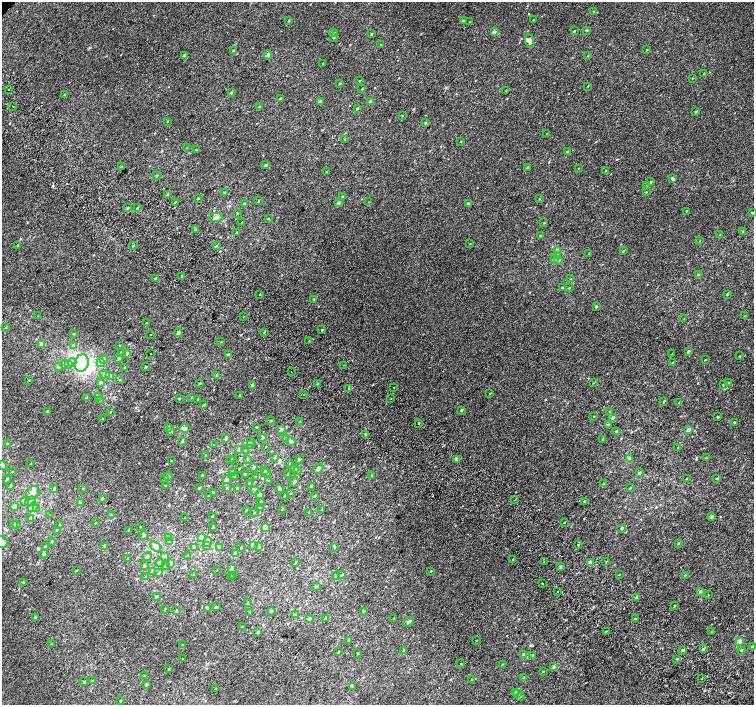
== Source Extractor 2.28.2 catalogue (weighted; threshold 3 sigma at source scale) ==
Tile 6 of 4 x 4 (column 2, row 2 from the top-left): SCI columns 1538-3040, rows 3081-4486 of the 6074 x 6092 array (HDU 1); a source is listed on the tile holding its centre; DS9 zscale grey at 2 x 2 block average (1 PNG px = mean of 2 x 2 image px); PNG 756 x 707 px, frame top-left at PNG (2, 2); each listed source drawn as its Kron ellipse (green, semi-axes under 4 px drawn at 4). Shown black and unused: <1% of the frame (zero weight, under 2 of 3 exposures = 2% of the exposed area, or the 3 px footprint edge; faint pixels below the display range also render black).
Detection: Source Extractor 2.28.2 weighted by HDU 2 'WHT'; one run over the whole footprint, this tile lists its part. Background 0.00266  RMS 0.007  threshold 0.0315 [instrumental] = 3 sigma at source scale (4.5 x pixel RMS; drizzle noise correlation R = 1.50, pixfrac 1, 0.0396/0.0396 arcsec/px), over >= 5 px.
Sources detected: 421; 3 inside a brighter object's white glare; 5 cosmic-ray / hot-pixel residue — neither listed nor drawn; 11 inside a brighter listed object's ellipse — not listed separately; the other 402 listed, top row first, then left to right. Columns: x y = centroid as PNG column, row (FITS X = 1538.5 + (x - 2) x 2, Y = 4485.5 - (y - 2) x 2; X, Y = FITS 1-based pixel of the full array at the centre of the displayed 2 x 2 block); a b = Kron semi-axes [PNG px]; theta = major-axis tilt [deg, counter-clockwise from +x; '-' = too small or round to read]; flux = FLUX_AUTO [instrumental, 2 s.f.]
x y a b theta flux
593 11 2 2 - 0.85
533 20 2 2 - 0.56
289 21 3 2 - 1.1
463 21 2 2 - 5.1
470 22 3 2 - 0.65
587 30 2 2 - 3
574 31 2 2 - 1.4
494 32 4 3 - 2.8
333 33 4 3 - 1.9
372 34 3 2 - 0.93
334 37 3 2 - 2.2
530 41 7 4 -72 4.4
381 45 2 2 - 1.5
233 50 3 2 - 0.94
647 50 2 2 - 0.81
184 55 3 2 - 2.8
268 55 4 4 - 2.5
588 56 2 2 - 0.76
323 63 2 2 - 0.73
704 73 2 2 - 0.96
692 78 2 2 - 0.64
360 81 3 2 - 0.67
340 83 2 2 - 1.3
588 86 2 2 - 0.69
362 89 2 2 - 0.74
9 90 2 2 - 3.9
506 90 2 2 - 0.66
231 93 2 2 - 2.5
64 95 3 2 - 0.88
280 98 3 2 - 1.8
320 102 2 2 - 7.7
371 102 2 2 - 9.4
13 106 2 2 - 0.72
259 106 3 2 - 0.86
357 108 3 2 - 1.6
696 111 3 3 - 1.9
402 116 2 2 - 0.67
168 121 3 2 - 0.79
425 123 3 2 - 1.4
547 134 2 2 - 0.62
345 139 3 3 - 1.3
461 141 2 2 - 0.76
187 148 3 2 - 1.1
196 150 2 2 - 0.69
567 152 2 2 - 1.9
265 165 3 2 - 1.5
122 166 2 2 - 2.1
528 167 2 2 - 2.4
578 168 2 2 - 0.56
606 170 2 2 - 0.64
327 172 2 2 - 0.77
157 176 3 2 - 1.1
673 179 3 2 - 3.7
651 182 2 2 - 1.8
647 186 4 3 - 1.7
225 192 2 2 - 2.6
646 192 2 2 - 1
167 195 3 2 - 1.5
342 196 3 2 - 1
198 198 2 2 - 0.83
539 199 2 2 - 0.79
258 201 2 2 - 0.87
175 202 2 2 - 1
369 202 2 2 - 0.99
245 203 3 2 - 1.8
339 203 4 3 - 1.9
469 203 3 2 - 4
137 207 3 2 - 1.2
128 208 2 2 - 3.3
687 211 2 2 - 0.91
237 213 3 2 - 0.97
752 213 2 2 - 2
216 218 6 4 4 6.4
268 218 2 2 - 0.87
242 222 2 2 - 0.57
544 223 2 2 - 1
196 229 3 2 - 0.89
237 232 2 2 - 1.9
742 232 2 2 - 1.2
720 235 3 2 - 1.1
540 236 2 2 - 1.2
700 241 2 2 - 0.58
470 244 2 2 - 1.1
18 245 2 2 - 0.61
133 246 3 2 - 1.1
216 246 3 2 - 1.2
558 250 3 3 - 3.9
623 251 3 2 - 1.3
589 254 2 2 - 0.66
558 255 4 3 - 6.1
555 259 3 3 - 5.7
559 260 3 3 - 1.3
698 274 2 2 - 0.76
182 276 2 2 - 7
156 279 2 2 - 4.5
571 279 3 2 - 1.1
562 288 3 2 - 1.4
569 288 3 2 - 0.93
260 294 2 2 - 0.85
727 294 2 2 - 1.7
313 299 3 2 - 1
596 306 2 2 - 2.6
38 316 2 2 - 0.54
745 316 2 2 - 0.73
244 317 2 2 - 0.78
684 319 3 2 - 0.78
146 323 2 2 - 0.65
6 327 3 2 - 0.76
322 330 2 2 - 7.4
264 332 3 2 - 1
178 333 4 2 - 4
74 334 3 2 - 0.85
151 334 2 2 - 0.54
309 341 2 2 - 0.82
221 342 2 2 - 0.76
42 344 2 2 - 20
73 345 3 3 - 2.5
119 345 3 2 - 0.67
688 351 3 3 - 2.4
121 352 3 2 - 1.3
127 353 3 2 - 2.5
150 354 2 2 - 0.46
672 354 3 2 - 0.55
228 355 3 2 - 2.6
740 356 2 2 - 1.1
119 358 3 2 - 2.2
104 360 4 3 - 1.5
705 360 2 2 - 0.91
72 362 4 3 - 3.5
100 362 3 3 - 4.3
82 363 9 7 72 71
672 363 2 2 - 2.4
64 364 4 3 - 2.8
68 364 4 3 - 7.6
344 365 2 2 - 2.1
58 367 3 3 - 3.4
125 367 3 2 - 1.2
146 367 2 2 - 1.4
291 372 2 2 - 0.73
105 374 5 4 - 3.6
217 375 3 2 - 4.3
109 376 2 2 - 18
29 380 2 2 - 0.73
120 380 3 2 - 1.1
100 382 3 3 - 3
593 383 2 2 - 0.58
729 383 2 2 - 2.1
200 384 4 2 - 1.3
317 384 2 2 - 0.7
724 384 2 2 - 1.7
252 385 2 2 - 4
394 387 2 2 - 2.5
348 388 2 2 - 1.1
490 393 2 2 - 0.56
303 395 2 2 - 2
98 396 3 2 - 1.1
239 396 3 2 - 0.85
192 397 2 2 - 0.95
87 398 2 2 - 3.7
179 398 2 2 - 1.1
391 398 2 2 - 0.73
100 400 3 2 - 1.8
198 400 2 2 - 0.71
664 401 2 2 - 1.3
679 402 2 2 - 0.62
204 405 3 2 - 1.2
461 410 2 2 - 2
610 411 3 2 - 0.65
48 412 2 2 - 4.4
111 412 2 2 - 0.71
594 416 2 2 - 0.62
718 417 2 2 - 1.9
612 418 3 3 - 2.1
102 419 3 2 - 1.3
271 420 4 2 - 1.3
300 421 2 2 - 0.62
734 422 2 2 - 1.9
418 423 2 2 - 17
608 425 3 3 - 2.7
256 427 3 2 - 0.98
168 428 3 3 - 2.5
185 428 6 4 10 3.8
281 429 3 2 - 4
689 430 2 2 - 9
171 431 2 2 - 4.2
616 431 3 2 - 2
366 434 2 2 - 3.8
262 437 3 2 - 1.1
226 438 2 2 - 5.5
285 438 3 2 - 0.81
602 439 2 2 - 0.75
182 441 4 2 - 1.6
250 441 3 2 - 0.95
291 442 5 3 - 2.7
7 444 3 2 - 1.8
214 444 2 2 - 0.49
251 444 3 2 - 1.2
266 447 2 2 - 0.68
678 448 3 2 - 0.92
238 450 3 2 - 0.92
246 451 3 3 - 1.5
206 455 2 2 - 1
706 457 2 2 - 0.82
275 458 2 2 - 0.84
629 458 3 2 - 3.9
231 459 3 2 - 1.4
234 459 2 2 - 1.2
248 459 3 2 - 0.99
457 459 2 2 - 13
299 460 2 2 - 3.9
171 461 2 2 - 1
30 464 2 2 - 0.59
289 464 3 2 - 0.7
3 466 4 4 - 2.8
253 467 3 3 - 1.8
239 469 3 2 - 0.65
294 469 4 2 - 1.6
318 469 5 4 - 7.4
297 470 3 3 - 1.3
12 471 3 2 - 0.68
265 471 3 2 - 1.7
232 472 3 3 - 2.2
267 473 3 2 - 1.5
639 473 3 2 - 3.4
245 474 2 2 - 2.3
288 474 3 2 - 1.3
202 475 3 2 - 1.6
372 476 3 2 - 1.1
168 477 4 3 - 2.1
235 477 3 3 - 1.8
255 477 2 2 - 0.9
717 478 3 2 - 0.91
7 479 3 2 - 2.5
164 479 3 3 - 1.3
226 479 3 2 - 4.2
687 479 2 2 - 0.56
268 481 3 2 - 0.77
294 482 5 2 - 2
604 483 3 2 - 0.91
250 484 4 3 - 3.4
11 485 3 2 - 0.66
165 485 3 2 - 1.2
311 487 2 2 - 2.6
83 488 3 2 - 0.82
199 488 2 2 - 1.4
227 488 4 3 - 1.7
238 488 2 2 - 5
630 488 3 2 - 0.94
54 489 3 2 - 1.1
280 489 4 3 - 1.8
255 490 4 4 - 2.2
213 492 3 3 - 2
33 493 7 6 - 8
291 493 2 2 - 0.59
259 495 2 2 - 6.9
208 496 2 2 - 0.96
284 496 2 2 - 0.87
315 496 2 2 - 1.3
103 498 3 2 - 1.2
515 500 2 2 - 0.7
30 501 6 3 36 4.2
585 501 2 2 - 2.5
24 502 4 3 - 2.8
261 502 3 2 - 1.5
80 503 3 2 - 1.3
14 506 4 3 - 3.6
33 507 5 4 - 3.4
260 507 3 3 - 2.6
37 508 4 3 - 1.7
282 509 2 2 - 0.88
246 510 2 2 - 0.67
322 510 3 2 - 1
254 512 2 2 - 0.62
309 512 2 2 - 0.56
50 515 2 2 - 0.82
111 515 3 2 - 0.89
212 516 2 2 - 1.3
711 517 2 2 - 5.1
185 518 2 2 - 0.7
31 519 2 2 - 5.8
564 522 2 2 - 1
95 523 2 2 - 0.69
13 524 3 2 - 1.4
16 524 3 2 - 1.2
59 524 2 2 - 0.8
140 527 3 2 - 0.56
265 527 2 2 - 16
213 528 3 2 - 2.7
622 528 3 2 - 2.2
56 530 2 2 - 0.77
128 530 2 2 - 0.73
144 535 4 3 - 2.1
168 538 4 3 - 1.6
202 538 3 3 - 6.6
2 542 6 6 - 5.2
52 542 4 3 - 1.4
170 542 4 3 - 8.6
208 542 5 3 - 3.3
678 543 2 2 - 1.3
207 545 2 2 - 22
253 545 2 2 - 16
578 545 3 2 - 0.95
45 546 3 3 - 1.3
105 546 4 3 - 2.6
156 546 6 4 -38 7
194 547 3 3 - 3.6
219 547 3 3 - 1.7
259 547 3 3 - 3.3
335 547 3 2 - 0.81
241 548 2 2 - 0.73
44 554 4 3 - 1.7
235 554 3 3 - 14
164 556 3 3 - 3.1
187 556 4 2 - 1
147 557 4 3 - 3.4
128 558 3 2 - 1.2
512 560 2 2 - 2.8
544 561 2 2 - 2.1
295 562 2 2 - 0.88
590 562 3 3 - 2.7
606 562 2 2 - 0.79
160 563 4 3 - 3.4
170 563 2 2 - 8.5
144 566 3 3 - 2.1
166 566 3 3 - 1.5
560 567 4 2 - 1.7
232 569 4 3 - 2.1
217 570 2 2 - 0.54
76 571 2 2 - 1
431 571 2 2 - 1
153 572 2 2 - 5.1
159 573 3 2 - 1.3
619 574 2 2 - 0.7
194 575 3 2 - 1.9
234 575 3 2 - 0.83
342 575 3 2 - 1.4
685 575 2 2 - 0.78
146 577 3 2 - 1.4
231 577 3 2 - 1.1
337 577 2 2 - 13
24 582 3 3 - 1.5
542 583 2 2 - 12
317 587 2 2 - 1.5
558 591 2 2 - 2.5
700 591 2 2 - 4
708 595 2 2 - 0.55
156 596 3 2 - 1.5
636 598 3 2 - 3.2
247 603 3 2 - 1.1
674 606 3 2 - 0.8
216 607 3 3 - 1.9
207 608 4 2 - 1.3
165 610 2 2 - 0.74
176 611 4 2 - 1.2
271 611 3 2 - 1.8
363 611 3 2 - 0.71
250 612 4 3 - 2.1
295 614 3 2 - 1.1
35 617 3 2 - 1.7
325 618 3 2 - 1.3
393 618 2 2 - 0.56
310 619 3 2 - 3
635 619 2 2 - 1.2
408 622 6 3 46 3.1
242 627 2 2 - 0.76
606 631 2 2 - 0.94
258 632 3 2 - 2.2
711 632 2 2 - 0.55
349 640 3 2 - 0.86
476 640 2 2 - 0.63
740 641 2 2 - 15
51 644 3 2 - 0.61
182 645 2 2 - 0.57
752 647 2 2 - 3.1
703 649 3 2 - 1.9
403 650 2 2 - 0.73
683 650 4 3 - 2.2
741 650 3 2 - 1.6
338 652 2 2 - 1.6
358 653 2 2 - 0.79
524 655 4 3 - 3.5
533 655 4 3 - 1.8
183 659 2 2 - 0.77
677 659 2 2 - 2.7
460 664 2 2 - 0.58
502 665 3 2 - 0.63
553 667 3 3 - 1.8
169 669 2 2 - 0.71
543 671 2 2 - 0.74
144 676 3 2 - 1.1
523 678 2 2 - 1.3
702 679 2 2 - 1.3
92 680 3 2 - 1.2
472 680 3 2 - 1.4
84 682 2 2 - 2.2
146 684 2 2 - 4.7
353 686 4 3 - 1.6
216 689 2 2 - 1.5
515 692 3 2 - 2.2
518 693 3 3 - 1.5
520 696 3 3 - 2
120 701 2 2 - 0.78
Isophote crosses this tile's border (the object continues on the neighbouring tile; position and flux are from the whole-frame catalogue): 4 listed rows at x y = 752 213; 3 466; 2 542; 752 647
Diffuse or blended objects may show on this block-average render without a row.